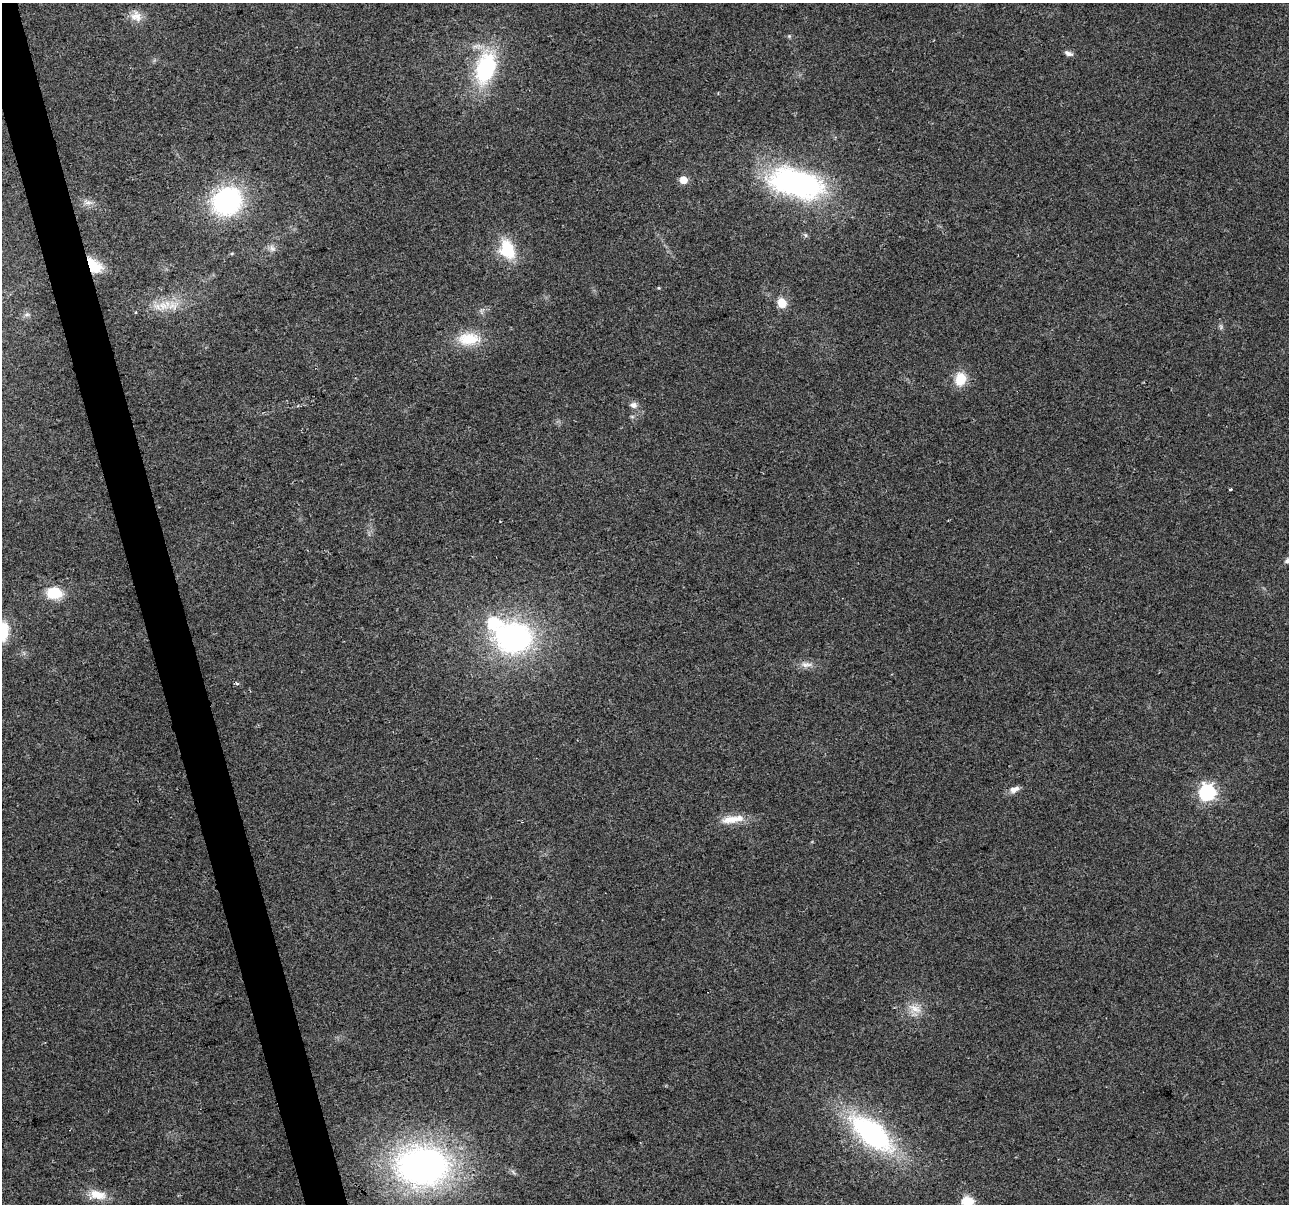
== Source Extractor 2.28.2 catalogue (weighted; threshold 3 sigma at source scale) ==
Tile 11 of 4 x 4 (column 3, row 3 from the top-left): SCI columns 2576-3862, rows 1298-2499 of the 5150 x 4949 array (HDU 1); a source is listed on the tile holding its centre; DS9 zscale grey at full resolution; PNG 1291 x 1206 px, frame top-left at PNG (2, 3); no overlay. Shown black and unused: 3% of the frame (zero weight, under 2 of 3 exposures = <1% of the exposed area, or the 3 px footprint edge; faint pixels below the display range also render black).
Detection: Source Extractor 2.28.2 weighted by HDU 2 'WHT'; one run over the whole footprint, this tile lists its part. Background 0.0568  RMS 0.0076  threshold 0.0341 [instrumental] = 3 sigma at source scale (4.5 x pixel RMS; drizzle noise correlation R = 1.50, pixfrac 1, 0.0396/0.0396 arcsec/px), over >= 5 px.
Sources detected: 38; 1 cosmic-ray / hot-pixel residue — not listed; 2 inside a brighter listed object's ellipse — not listed separately; the other 35 listed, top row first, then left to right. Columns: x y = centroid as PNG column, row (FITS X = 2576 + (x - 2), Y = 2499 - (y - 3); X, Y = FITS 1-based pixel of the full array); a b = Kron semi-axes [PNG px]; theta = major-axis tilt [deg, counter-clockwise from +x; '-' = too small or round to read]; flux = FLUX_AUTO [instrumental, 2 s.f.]
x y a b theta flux
136 16 17 13 -28 7.9
789 36 5 5 - 1
1068 53 10 5 -22 2.9
485 68 38 22 72 71
683 180 5 5 - 19
796 183 58 28 -16 180
227 201 29 25 36 110
88 202 13 5 -12 3.5
806 235 6 4 -88 1.2
272 248 11 6 -58 3.1
507 250 24 18 -68 28
94 266 21 12 -46 19
659 288 5 3 - 0.73
782 303 7 6 - 17
163 306 17 10 -21 11
27 314 7 4 1 1.5
1221 327 7 5 -49 1.5
469 339 31 17 2 23
960 379 14 11 77 17
634 405 9 8 - 3.5
1230 489 3 2 - 0.96
1287 561 9 6 49 2.4
54 593 17 12 -3 21
2 632 19 12 79 27
513 637 35 28 -4 180
806 665 17 7 2 5.1
237 684 3 3 - 4.1
1014 789 13 7 24 4.6
1207 792 7 6 - 230
731 819 28 11 7 13
915 1009 21 11 -21 9.7
872 1133 49 22 -39 140
423 1166 49 36 -1 310
98 1195 22 11 -13 13
968 1202 6 5 - 63
Overlapping masked pixels (flux is a lower limit): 1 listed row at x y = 94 266
Isophote crosses this tile's border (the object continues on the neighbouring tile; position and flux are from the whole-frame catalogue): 3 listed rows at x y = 1287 561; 2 632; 968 1202